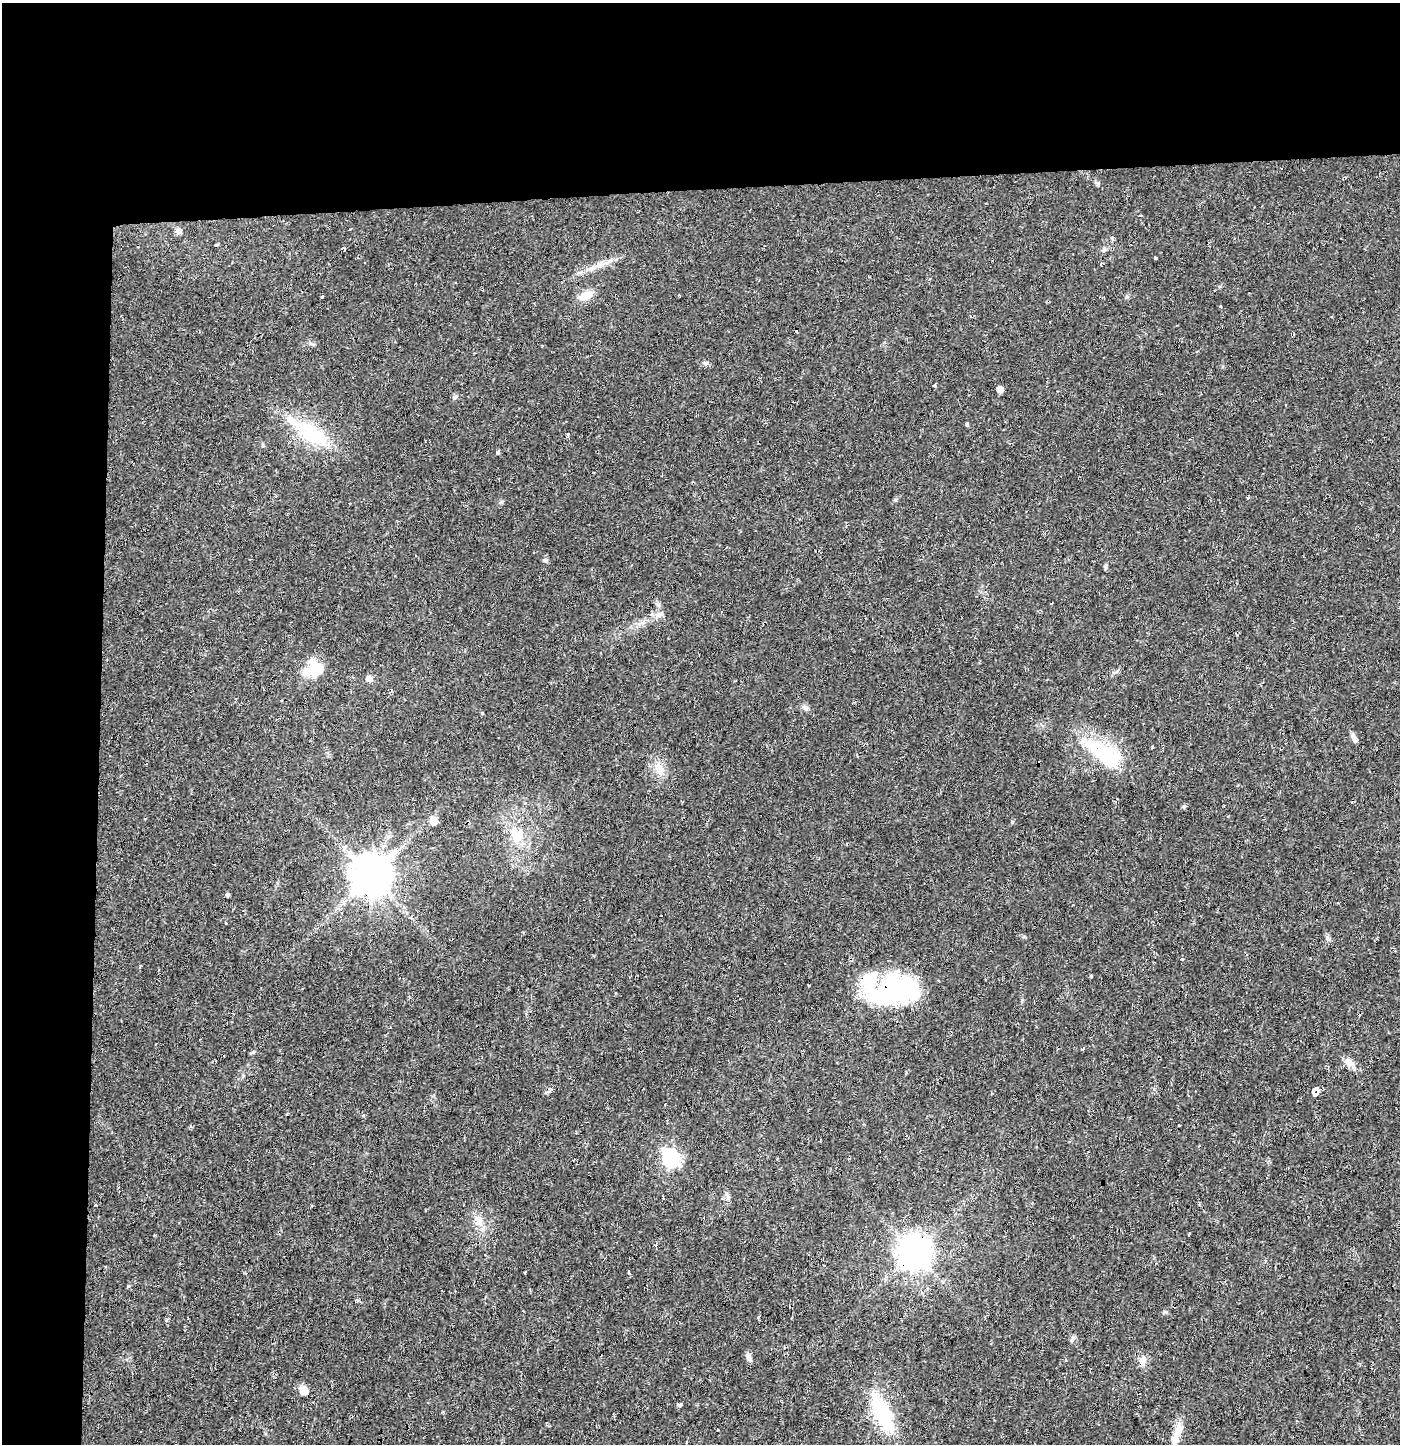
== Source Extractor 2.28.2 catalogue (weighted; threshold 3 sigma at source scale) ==
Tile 1 of 3 x 3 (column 1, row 1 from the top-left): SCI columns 1-1398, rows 2950-4391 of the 4199 x 4455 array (HDU 1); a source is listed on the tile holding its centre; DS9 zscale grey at full resolution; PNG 1402 x 1446 px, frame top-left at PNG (2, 3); no overlay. Shown black and unused: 19% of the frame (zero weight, under 2 of 3 exposures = <1% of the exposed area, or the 3 px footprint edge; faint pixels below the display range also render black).
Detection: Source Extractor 2.28.2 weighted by HDU 2 'WHT'; one run over the whole footprint, this tile lists its part. Background 0.016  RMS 0.003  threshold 0.0134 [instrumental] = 3 sigma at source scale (4.5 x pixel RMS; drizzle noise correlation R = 1.50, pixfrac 1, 0.0396/0.0396 arcsec/px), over >= 5 px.
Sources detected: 81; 2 inside a brighter object's white glare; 20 cosmic-ray / hot-pixel residue — not listed; the other 59 listed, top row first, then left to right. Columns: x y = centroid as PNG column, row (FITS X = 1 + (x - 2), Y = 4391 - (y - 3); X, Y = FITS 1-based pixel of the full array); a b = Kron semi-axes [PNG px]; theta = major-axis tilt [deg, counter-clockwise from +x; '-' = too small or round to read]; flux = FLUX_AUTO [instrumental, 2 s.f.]
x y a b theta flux
1098 183 6 5 - 0.51
1140 216 4 2 - 0.46
179 232 7 6 - 1.5
343 248 5 3 - 0.67
1104 250 8 5 29 0.78
1155 258 4 2 - 0.33
600 265 21 7 22 2.9
586 296 20 10 24 3.5
322 297 3 3 - 1.3
1220 305 3 3 - 2.2
1293 334 3 3 - 1
705 364 8 5 16 0.66
934 385 4 3 - 0.35
1000 389 5 5 - 1.9
455 397 7 4 45 0.49
1286 404 3 3 - 0.67
967 424 4 3 - 0.8
309 432 61 20 -33 20
498 452 4 3 - 3
1248 498 3 3 - 3.4
350 503 3 2 - 0.33
1105 566 7 4 89 0.46
1051 604 3 2 - 0.21
659 614 9 4 9 0.9
315 669 20 14 -70 9.1
369 679 9 8 - 1.4
805 708 9 6 -45 0.99
1353 736 10 7 -83 1.1
1104 754 53 22 -33 22
659 769 18 11 -66 3.5
1184 806 6 5 - 0.53
433 821 6 5 - 4.5
517 835 11 9 -59 8.2
371 876 12 11 - 950
228 895 4 3 - 1.1
226 923 3 3 - 0.64
140 966 6 3 53 0.27
891 991 56 34 9 41
1083 1049 3 3 - 1.6
1349 1063 15 9 -39 2.6
1315 1089 4 3 - 180
1315 1093 3 3 - 88
1178 1125 3 3 - 2
671 1158 8 7 - 79
944 1185 3 2 - 0.28
479 1221 14 10 -69 2.8
656 1245 4 3 - 0.43
914 1252 11 10 - 530
629 1271 3 3 - 4
128 1286 5 3 - 0.36
188 1319 3 3 - 0.44
1072 1339 8 4 71 0.62
749 1357 11 6 -64 1.2
1143 1360 14 9 88 2
1065 1361 4 3 - 0.43
304 1390 6 6 - 6.1
679 1404 4 3 - 19
884 1415 46 19 -69 20
1177 1432 42 10 74 5.5
Overlapping masked pixels (flux is a lower limit): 3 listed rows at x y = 371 876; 891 991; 914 1252
Isophote crosses this tile's border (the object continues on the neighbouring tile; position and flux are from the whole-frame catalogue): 1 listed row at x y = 1177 1432
Unlisted compact peaks at least as high as the median listed source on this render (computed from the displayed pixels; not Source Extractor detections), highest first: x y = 1091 976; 546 561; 895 500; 1012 822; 253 1052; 1166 1312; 1327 937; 1022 1000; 501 502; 1126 297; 350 229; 363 1116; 287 1114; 1113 673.